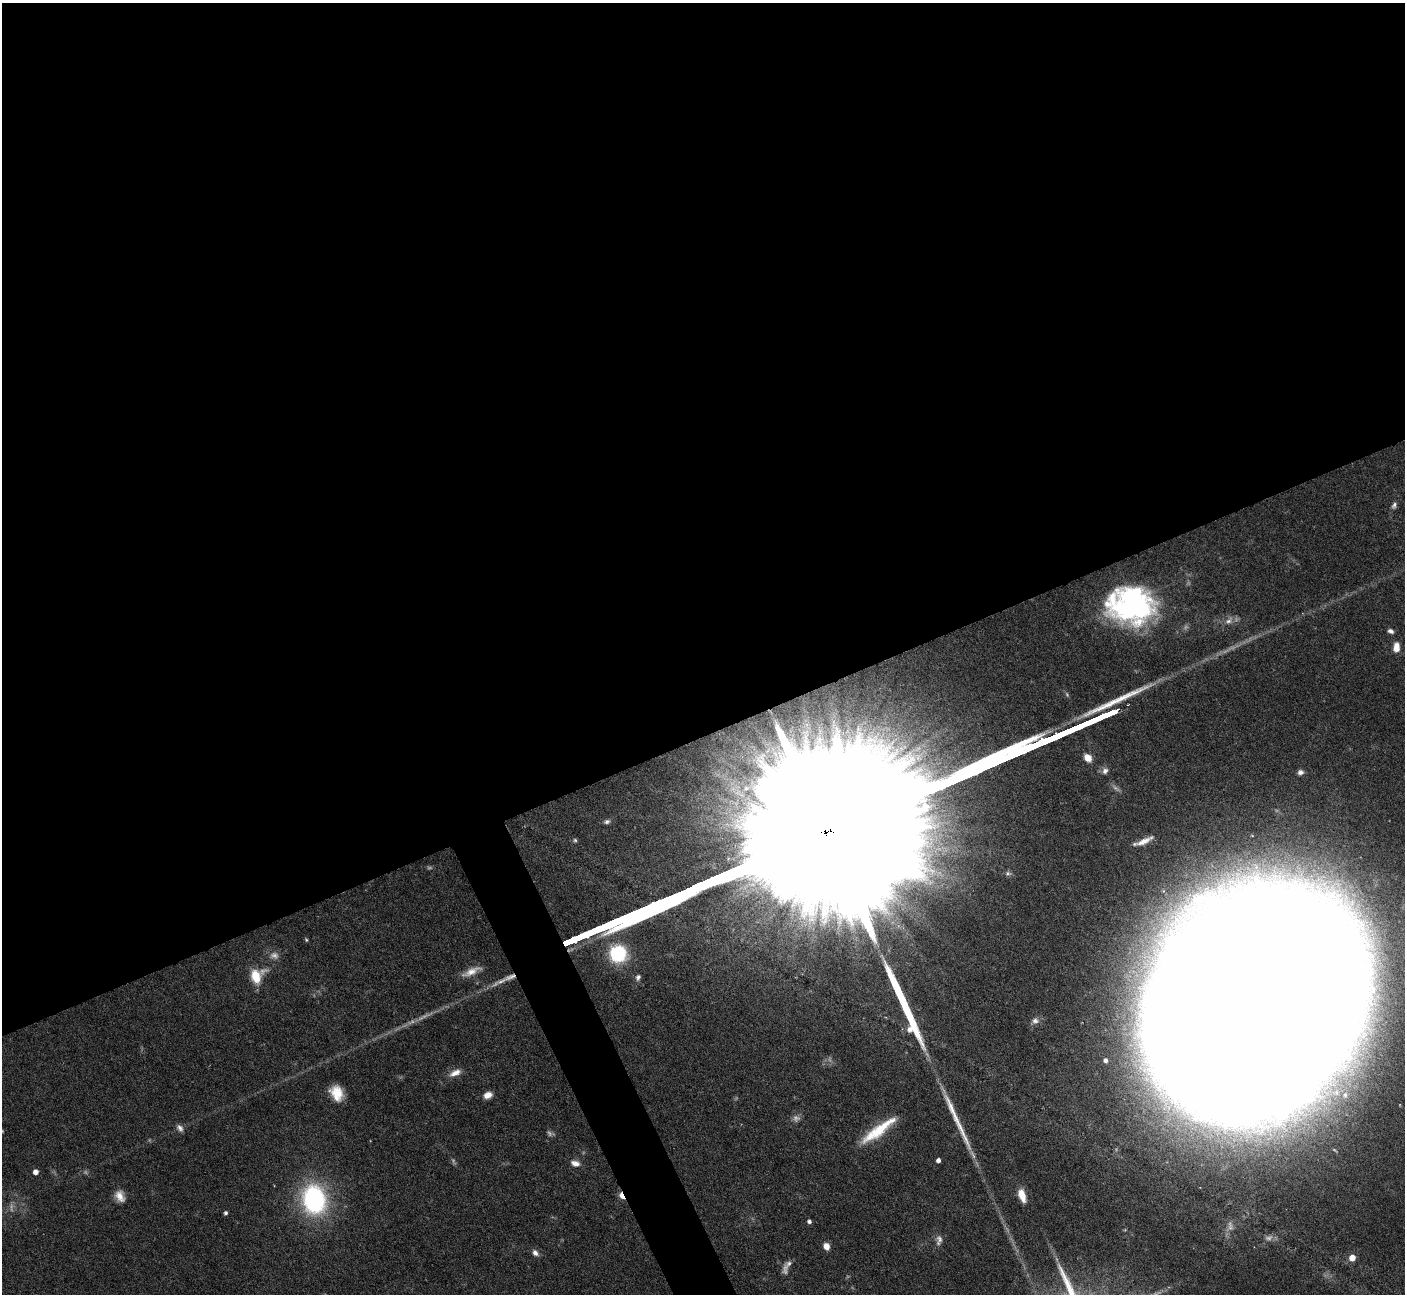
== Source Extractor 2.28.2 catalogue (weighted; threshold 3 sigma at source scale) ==
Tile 2 of 4 x 4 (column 2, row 1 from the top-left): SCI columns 1405-2807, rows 4163-5454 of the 5616 x 5604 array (HDU 1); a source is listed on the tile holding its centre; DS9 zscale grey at full resolution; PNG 1407 x 1296 px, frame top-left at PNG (2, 3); no overlay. Shown black and unused: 58% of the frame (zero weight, under 4 of 7 exposures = <1% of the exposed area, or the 3 px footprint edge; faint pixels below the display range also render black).
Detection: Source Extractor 2.28.2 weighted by HDU 2 'WHT'; one run over the whole footprint, this tile lists its part. Background 0.0658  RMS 0.0029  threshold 0.0118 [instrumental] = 3 sigma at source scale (4.09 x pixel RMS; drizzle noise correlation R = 1.36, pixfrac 0.8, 0.05/0.05 arcsec/px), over >= 5 px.
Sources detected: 58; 13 too faint to see at this stretch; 4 long thin detections or spike segments (spike, bleed or trail) — not listed; the other 41 listed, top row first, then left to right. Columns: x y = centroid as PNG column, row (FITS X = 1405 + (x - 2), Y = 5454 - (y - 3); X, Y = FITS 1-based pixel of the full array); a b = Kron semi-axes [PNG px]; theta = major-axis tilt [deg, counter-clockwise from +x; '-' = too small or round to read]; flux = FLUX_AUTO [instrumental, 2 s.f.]
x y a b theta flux
1394 505 9 6 64 0.97
1132 601 21 18 7 200
1229 621 14 8 38 2
1391 631 7 5 -23 1.1
1396 647 10 6 87 3.3
1069 731 27 3 24 1700
1039 743 26 3 24 1800
1088 758 8 6 -49 3.2
1105 771 9 8 - 1.2
1300 772 7 6 - 1.1
746 788 10 7 43 1.8
607 822 8 6 19 0.82
575 840 6 5 - 0.45
1144 841 21 6 25 2.8
306 940 6 4 -63 0.37
618 953 14 14 - 23
471 971 26 8 24 3.5
256 976 19 14 52 7.3
638 977 8 6 74 0.92
1254 1007 130 109 57 6100
1035 1021 10 8 9 1.3
1106 1060 7 7 - 1.6
455 1073 16 8 25 2.6
337 1093 16 12 -63 5.9
488 1095 9 7 21 2.4
1345 1095 9 8 - 1.9
180 1128 11 7 -52 1.3
880 1129 46 11 37 11
938 1160 4 4 - 1.2
575 1163 11 7 -14 1.9
35 1172 4 4 - 1.9
1022 1195 15 7 -72 4.1
120 1196 14 11 -64 2.9
622 1196 8 4 -62 5.9
314 1199 26 20 -77 48
226 1213 4 4 - 0.8
809 1221 5 4 - 0.88
826 1246 7 6 - 2.8
535 1253 9 6 -46 1.4
1352 1258 5 5 - 4.2
789 1264 10 7 40 1.1
Overlapping masked pixels (flux is a lower limit): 1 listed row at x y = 622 1196